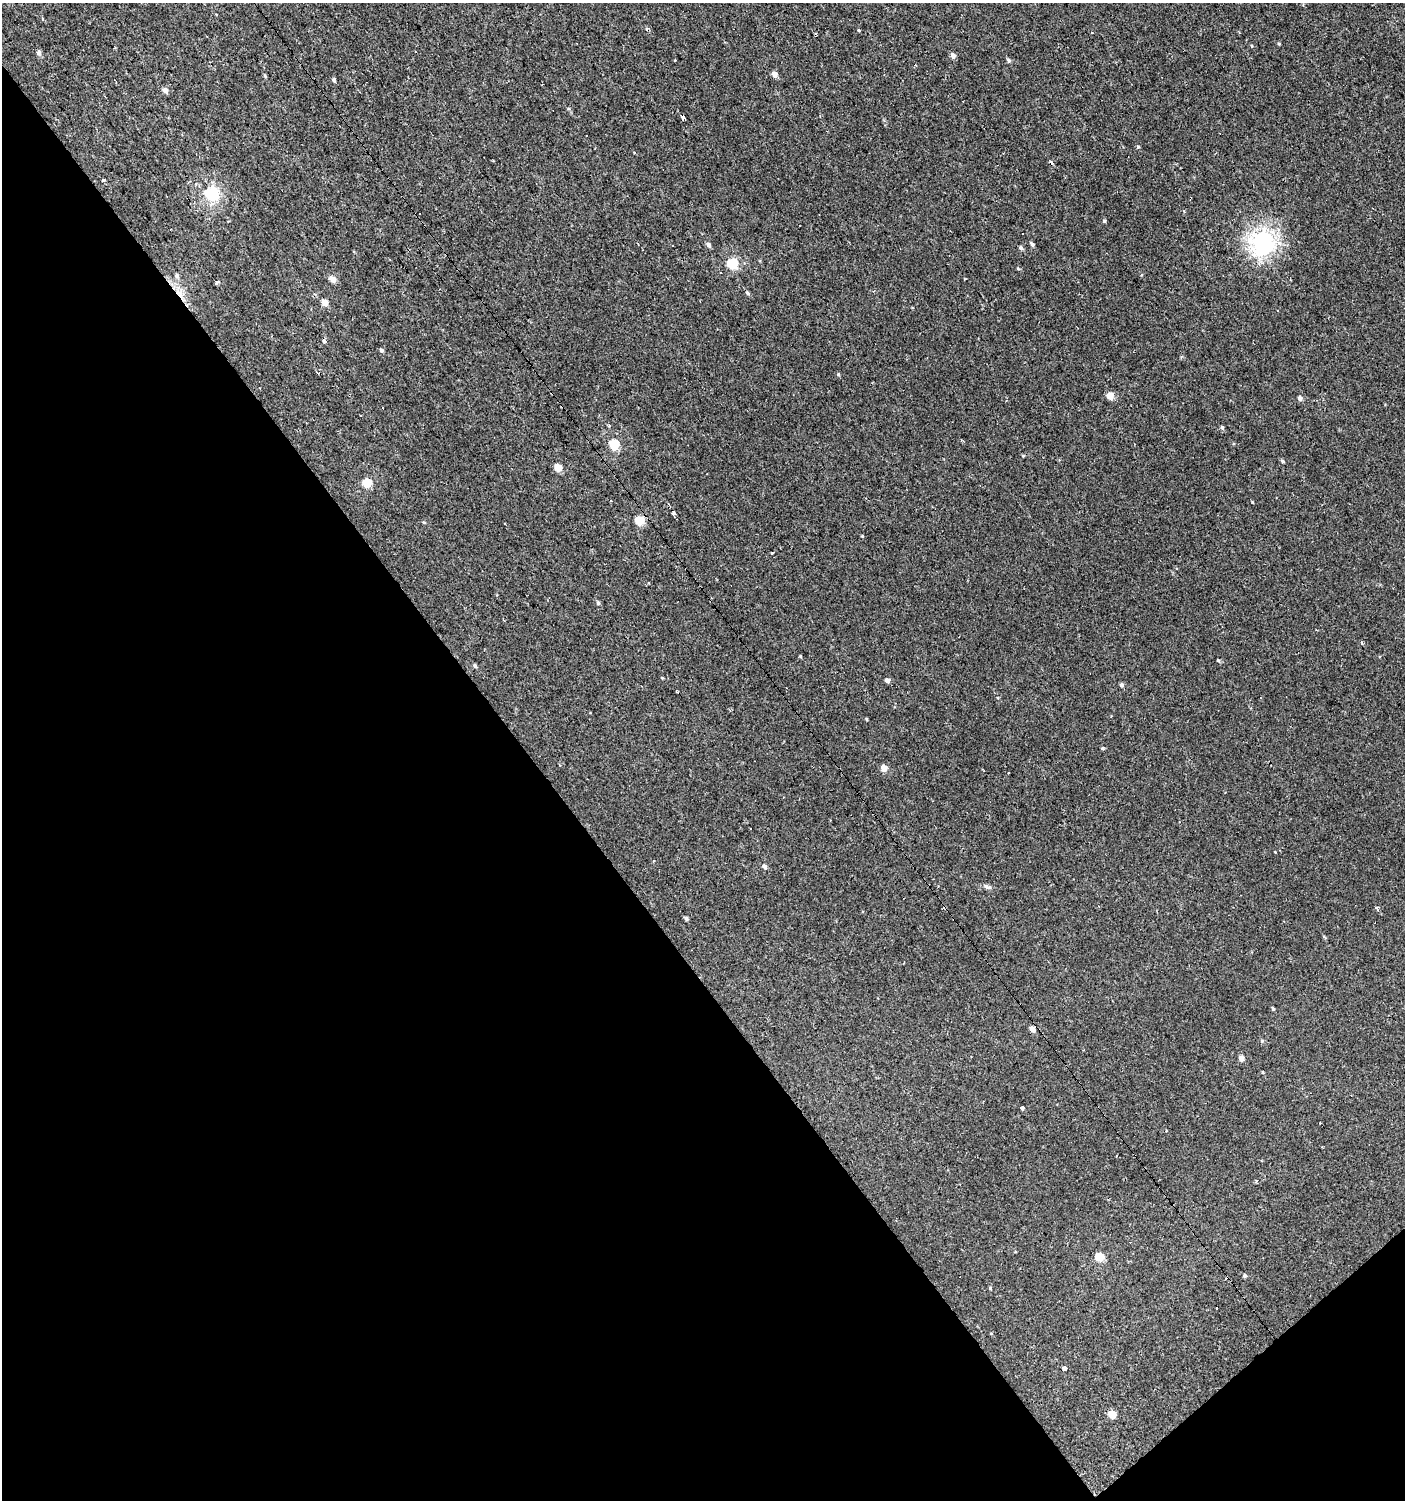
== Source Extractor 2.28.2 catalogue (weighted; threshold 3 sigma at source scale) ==
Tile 14 of 4 x 4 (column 2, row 4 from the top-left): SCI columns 1604-3006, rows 1-1498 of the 5950 x 5995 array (HDU 1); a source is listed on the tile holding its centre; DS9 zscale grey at full resolution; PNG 1407 x 1502 px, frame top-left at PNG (2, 3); no overlay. Shown black and unused: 40% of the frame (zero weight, under 2 of 3 exposures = <1% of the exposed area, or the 3 px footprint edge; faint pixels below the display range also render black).
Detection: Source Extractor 2.28.2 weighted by HDU 2 'WHT'; one run over the whole footprint, this tile lists its part. Background 0.0013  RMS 0.0039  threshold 0.0174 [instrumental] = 3 sigma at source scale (4.5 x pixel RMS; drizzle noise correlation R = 1.50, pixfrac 1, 0.0396/0.0396 arcsec/px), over >= 5 px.
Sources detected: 74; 11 cosmic-ray / hot-pixel residue — not listed; the other 63 listed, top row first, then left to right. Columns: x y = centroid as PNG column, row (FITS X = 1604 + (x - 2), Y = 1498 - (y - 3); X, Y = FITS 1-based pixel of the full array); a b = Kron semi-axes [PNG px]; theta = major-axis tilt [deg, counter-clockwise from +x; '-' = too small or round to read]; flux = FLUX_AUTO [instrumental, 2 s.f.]
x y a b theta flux
216 14 2 2 - 0.3
1279 44 4 3 - 0.35
39 53 5 5 - 1.3
953 56 5 4 - 1.7
1008 60 6 4 -29 0.64
775 74 5 4 - 2.5
334 80 5 3 - 0.77
165 90 5 4 - 1.8
683 117 4 3 - 3.3
1138 147 5 4 - 0.38
103 180 3 3 - 0.32
212 193 6 6 - 48
1104 221 4 4 - 0.5
1023 233 3 3 - 0.62
1262 241 8 7 - 130
1032 244 5 4 - 0.83
708 245 6 5 - 1
1021 248 5 4 - 0.84
732 263 5 5 - 21
721 273 2 2 - 0.34
177 276 6 5 - 0.83
333 279 5 5 - 2.9
217 282 4 3 - 0.9
748 293 6 4 -30 0.56
325 303 5 4 - 3.6
324 341 3 3 - 1.6
381 350 5 4 - 0.71
838 374 5 3 - 0.34
1110 396 5 4 - 5.5
1300 398 5 4 - 1.2
1222 427 5 4 - 0.6
614 444 5 5 - 18
1283 461 5 4 - 0.54
558 468 5 4 - 6
367 483 5 5 - 13
674 513 4 3 - 2
639 520 5 5 - 13
424 522 5 3 - 0.33
862 536 3 3 - 0.26
772 553 3 3 - 1.5
598 603 5 4 - 0.62
1218 660 5 3 - 0.37
475 666 5 4 - 0.68
887 680 4 4 - 1.4
1122 685 4 4 - 1
866 719 4 3 - 0.3
1103 748 4 4 - 0.44
884 768 5 4 - 4.9
750 829 3 2 - 0.63
765 866 5 4 - 1.2
988 887 10 4 -9 0.86
1376 907 6 4 3 0.75
686 918 4 4 - 0.81
1273 1009 4 3 - 0.48
1032 1029 5 4 - 2.8
1262 1041 5 5 - 0.47
1241 1058 5 5 - 1.8
1022 1108 4 3 - 2.4
1099 1257 5 5 - 11
1245 1276 5 4 - 0.65
990 1288 4 4 - 0.45
1065 1368 4 3 - 3
1112 1415 5 5 - 5.2